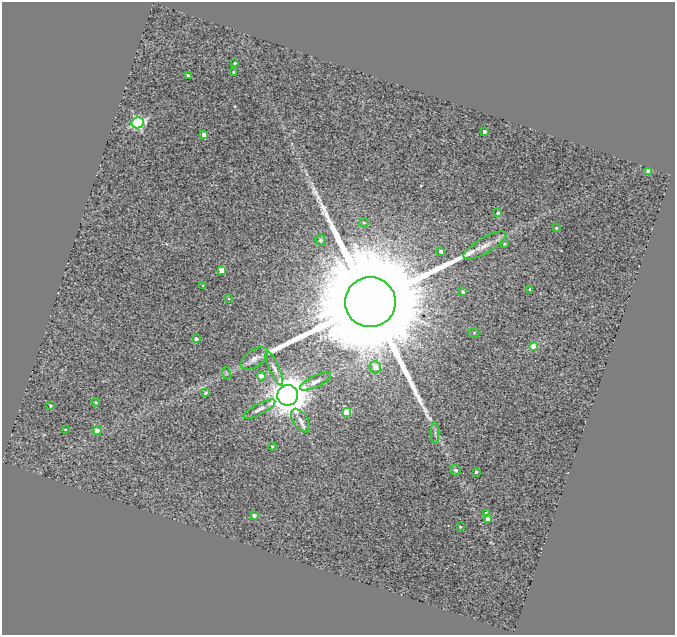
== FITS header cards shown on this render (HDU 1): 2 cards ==
NAXIS1  =                  673
NAXIS2  =                  633

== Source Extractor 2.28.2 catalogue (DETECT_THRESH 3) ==
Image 673 x 633 px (HDU 1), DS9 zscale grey, 1 PNG px = 1 image px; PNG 677 x 637 px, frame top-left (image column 1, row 633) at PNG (2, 2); each listed source drawn as its Kron ellipse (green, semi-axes under 4 px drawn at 4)
Background 1.63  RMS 0.84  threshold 2.52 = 3 sigma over >= 5 px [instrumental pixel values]
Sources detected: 46; all 46 listed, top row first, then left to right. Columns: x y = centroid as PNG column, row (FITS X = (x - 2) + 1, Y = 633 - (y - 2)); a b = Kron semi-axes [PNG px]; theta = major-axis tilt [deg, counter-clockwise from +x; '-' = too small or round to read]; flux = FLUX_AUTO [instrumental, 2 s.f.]
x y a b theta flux
235 63 3 3 - 7.0e+01
233 72 3 2 - 5.6e+01
188 75 3 3 - 9.0e+01
138 123 6 5 - 8.3e+03
485 131 3 3 - 1.6e+02
204 135 4 3 - 3.2e+02
648 171 4 4 - 6.5e+02
498 213 4 4 - 1.2e+02
364 223 4 4 - 5.5e+01
556 228 3 3 - 7.3e+01
321 240 5 5 - 1.1e+02
504 244 3 3 - 5.1e+01
485 245 24 7 30 6.0e+02
441 251 4 3 - 2.1e+02
222 270 4 4 - 7.4e+02
203 285 4 2 - 3.8e+01
530 289 3 3 - 5.1e+01
463 292 4 3 - 8.7e+01
228 298 3 2 - 4.8e+01
370 302 25 25 - 2.1e+06
474 333 5 5 - 6.9e+01
196 339 4 3 - 1.7e+02
533 346 4 4 - 1.3e+03
254 358 15 8 33 3.8e+02
375 367 6 5 - 5.9e+02
274 368 18 5 -66 2.6e+02
226 373 6 4 -72 6.6e+01
261 376 4 4 - 3.5e+02
316 381 17 5 25 3.1e+02
206 393 4 3 - 8.8e+01
288 395 10 10 - 1.6e+05
96 402 4 3 - 6.3e+01
50 406 3 3 - 6.2e+01
259 409 18 5 28 2.7e+02
347 412 4 4 - 1.6e+03
301 420 13 7 -56 3.4e+02
65 429 3 2 - 4.3e+01
97 431 4 4 - 7.5e+02
435 433 11 3 90 1.2e+02
272 446 4 4 - 5.2e+01
456 470 5 5 - 1.5e+02
476 472 3 3 - 8.2e+01
486 513 3 3 - 1.1e+02
254 516 4 3 - 2.0e+02
488 519 4 4 - 4.0e+02
460 527 3 2 - 4.6e+01